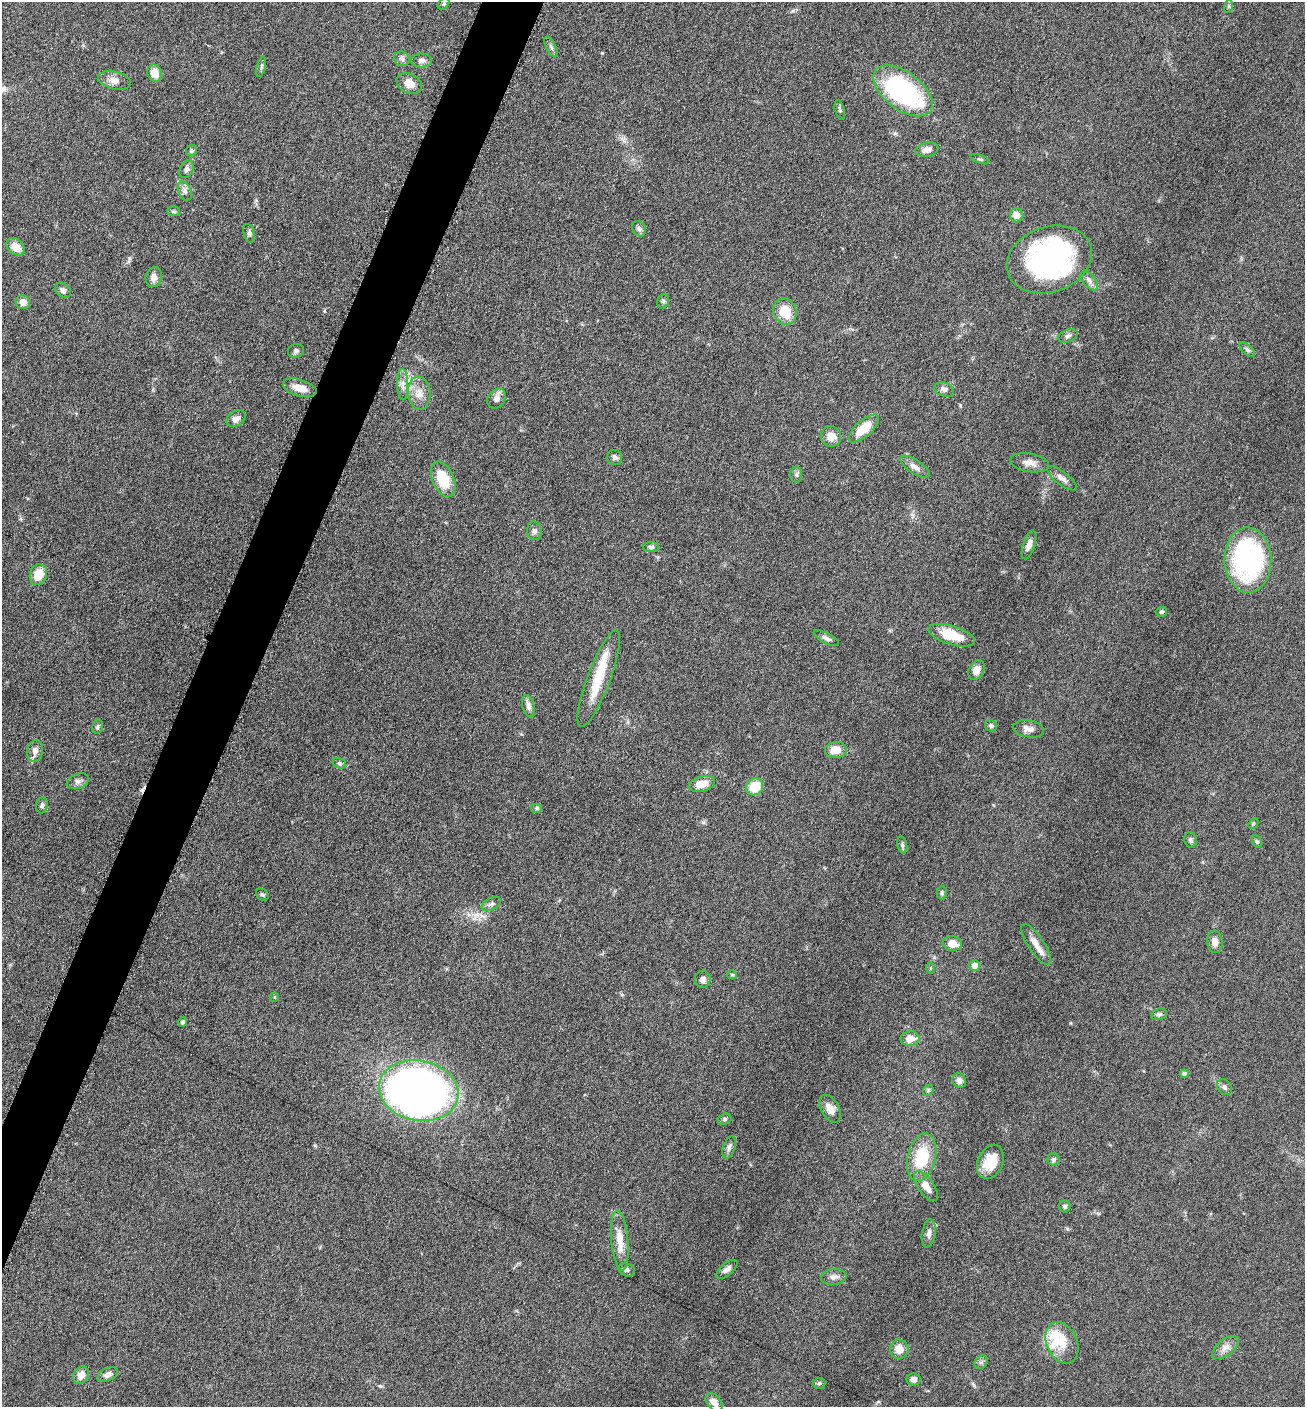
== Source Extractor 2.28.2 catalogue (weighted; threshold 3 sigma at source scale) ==
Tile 7 of 4 x 4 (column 3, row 2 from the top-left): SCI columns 2892-4194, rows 2814-4218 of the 5649 x 5632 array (HDU 1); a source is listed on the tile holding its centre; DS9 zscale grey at full resolution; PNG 1307 x 1409 px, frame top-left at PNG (2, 2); each listed source drawn as its Kron ellipse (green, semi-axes under 4 px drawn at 4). Shown black and unused: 4% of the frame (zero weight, under 6 of 12 exposures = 1% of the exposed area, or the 3 px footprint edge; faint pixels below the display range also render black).
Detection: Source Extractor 2.28.2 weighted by HDU 2 'WHT'; one run over the whole footprint, this tile lists its part. Background 0.088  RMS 0.0039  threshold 0.0158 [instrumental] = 3 sigma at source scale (4.09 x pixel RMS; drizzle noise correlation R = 1.36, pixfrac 0.8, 0.05/0.05 arcsec/px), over >= 5 px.
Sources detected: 118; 2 inside a brighter object's white glare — neither listed nor drawn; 4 inside a brighter listed object's ellipse — not listed separately; the other 112 listed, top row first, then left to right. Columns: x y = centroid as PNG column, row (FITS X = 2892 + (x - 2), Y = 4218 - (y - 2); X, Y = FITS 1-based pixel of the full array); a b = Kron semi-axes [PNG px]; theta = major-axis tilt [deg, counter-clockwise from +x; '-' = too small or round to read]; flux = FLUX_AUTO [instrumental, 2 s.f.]
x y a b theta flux
444 4 6 4 43 0.64
1229 6 6 4 72 0.55
551 47 11 4 -64 0.85
402 59 8 7 - 1.1
422 60 10 7 1 1.5
261 67 10 4 75 0.79
155 73 8 7 - 4.6
114 80 17 8 -13 2.6
409 83 13 9 -28 4
903 91 34 19 -37 58
840 110 10 4 -74 0.69
927 150 11 7 12 2.1
191 151 6 5 - 0.68
980 159 10 3 -19 0.58
187 169 9 7 64 1.2
185 191 10 6 -68 1.4
174 211 6 5 - 0.65
1017 215 7 6 - 2.5
639 229 8 6 -57 0.97
249 233 9 5 -76 0.86
16 247 10 7 -40 4.6
1049 259 44 32 19 68
154 277 10 8 76 2.1
1089 281 11 6 -52 1.7
63 290 9 6 -36 1.3
663 301 7 5 69 0.81
23 302 7 7 - 2.7
785 311 13 11 -66 8
1068 336 10 6 22 1.1
1247 349 9 5 -42 0.84
296 351 8 7 - 0.91
403 384 16 5 -89 2
300 388 17 8 -16 4.5
944 389 10 7 -19 1.4
419 393 17 11 -84 3.8
497 399 11 8 52 1.9
236 419 10 7 31 2
864 428 19 8 42 8.7
831 436 10 10 - 3.6
615 457 7 7 - 1
1029 463 19 9 -10 2.9
915 467 17 7 -33 2.1
796 475 8 6 -89 0.98
1062 478 18 6 -38 2.1
443 479 18 10 -67 12
534 531 9 7 -86 1.1
1029 545 15 6 72 2.1
651 547 8 5 -1 0.83
1248 560 33 23 -88 58
38 575 11 8 72 5.9
1161 612 5 5 - 0.68
952 635 24 9 -17 11
826 638 14 5 -28 1.3
976 670 10 7 61 3.2
599 679 51 11 69 13
528 706 11 6 -74 1.7
991 726 6 5 - 0.92
98 727 7 5 75 0.71
1028 729 16 8 -8 2.5
836 750 11 8 8 4.7
35 751 11 8 76 2.2
339 763 7 5 -15 0.73
78 781 11 7 22 1.4
702 784 13 7 14 4.8
754 787 9 8 - 8.5
42 805 8 6 82 0.99
537 808 6 5 - 0.7
1253 824 6 4 45 0.45
1191 840 8 6 -75 0.88
1257 842 7 4 -62 0.6
902 845 8 5 -77 0.74
942 893 7 5 89 0.64
262 895 7 5 -34 0.71
491 904 10 6 26 1.1
1215 942 11 7 -84 2.6
952 943 9 7 -8 4.5
1036 944 24 8 -57 3.9
975 966 5 5 - 3.5
931 968 6 4 89 0.36
732 975 5 4 - 0.44
703 979 8 8 - 1.5
274 997 5 4 - 0.39
1159 1014 8 5 16 0.85
183 1022 5 4 - 1
910 1039 9 7 9 3.5
1184 1074 4 4 - 1
959 1081 7 7 - 1.5
1224 1087 8 6 -53 1
928 1090 6 5 - 0.57
419 1091 40 30 -11 330
830 1109 15 9 -61 3.3
725 1119 7 5 17 0.69
729 1147 11 6 71 1.4
922 1157 24 14 76 14
1054 1159 6 6 - 0.89
990 1162 18 12 65 7.7
926 1186 17 8 -56 3.9
1065 1206 6 5 - 0.75
929 1233 14 7 80 1.7
620 1240 30 8 -85 5.8
727 1269 13 6 40 1.8
627 1270 8 6 -22 1.1
834 1277 13 8 5 1.9
1062 1343 21 15 -66 7.1
1225 1348 16 8 38 2.5
899 1349 9 9 - 3.6
981 1362 7 6 - 0.82
81 1375 9 7 64 2.9
108 1375 11 6 27 1.7
914 1379 7 6 - 1.9
819 1383 6 5 - 0.68
714 1402 10 7 -49 2.6
Isophote crosses this tile's border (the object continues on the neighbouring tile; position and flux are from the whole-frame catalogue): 1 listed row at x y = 714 1402